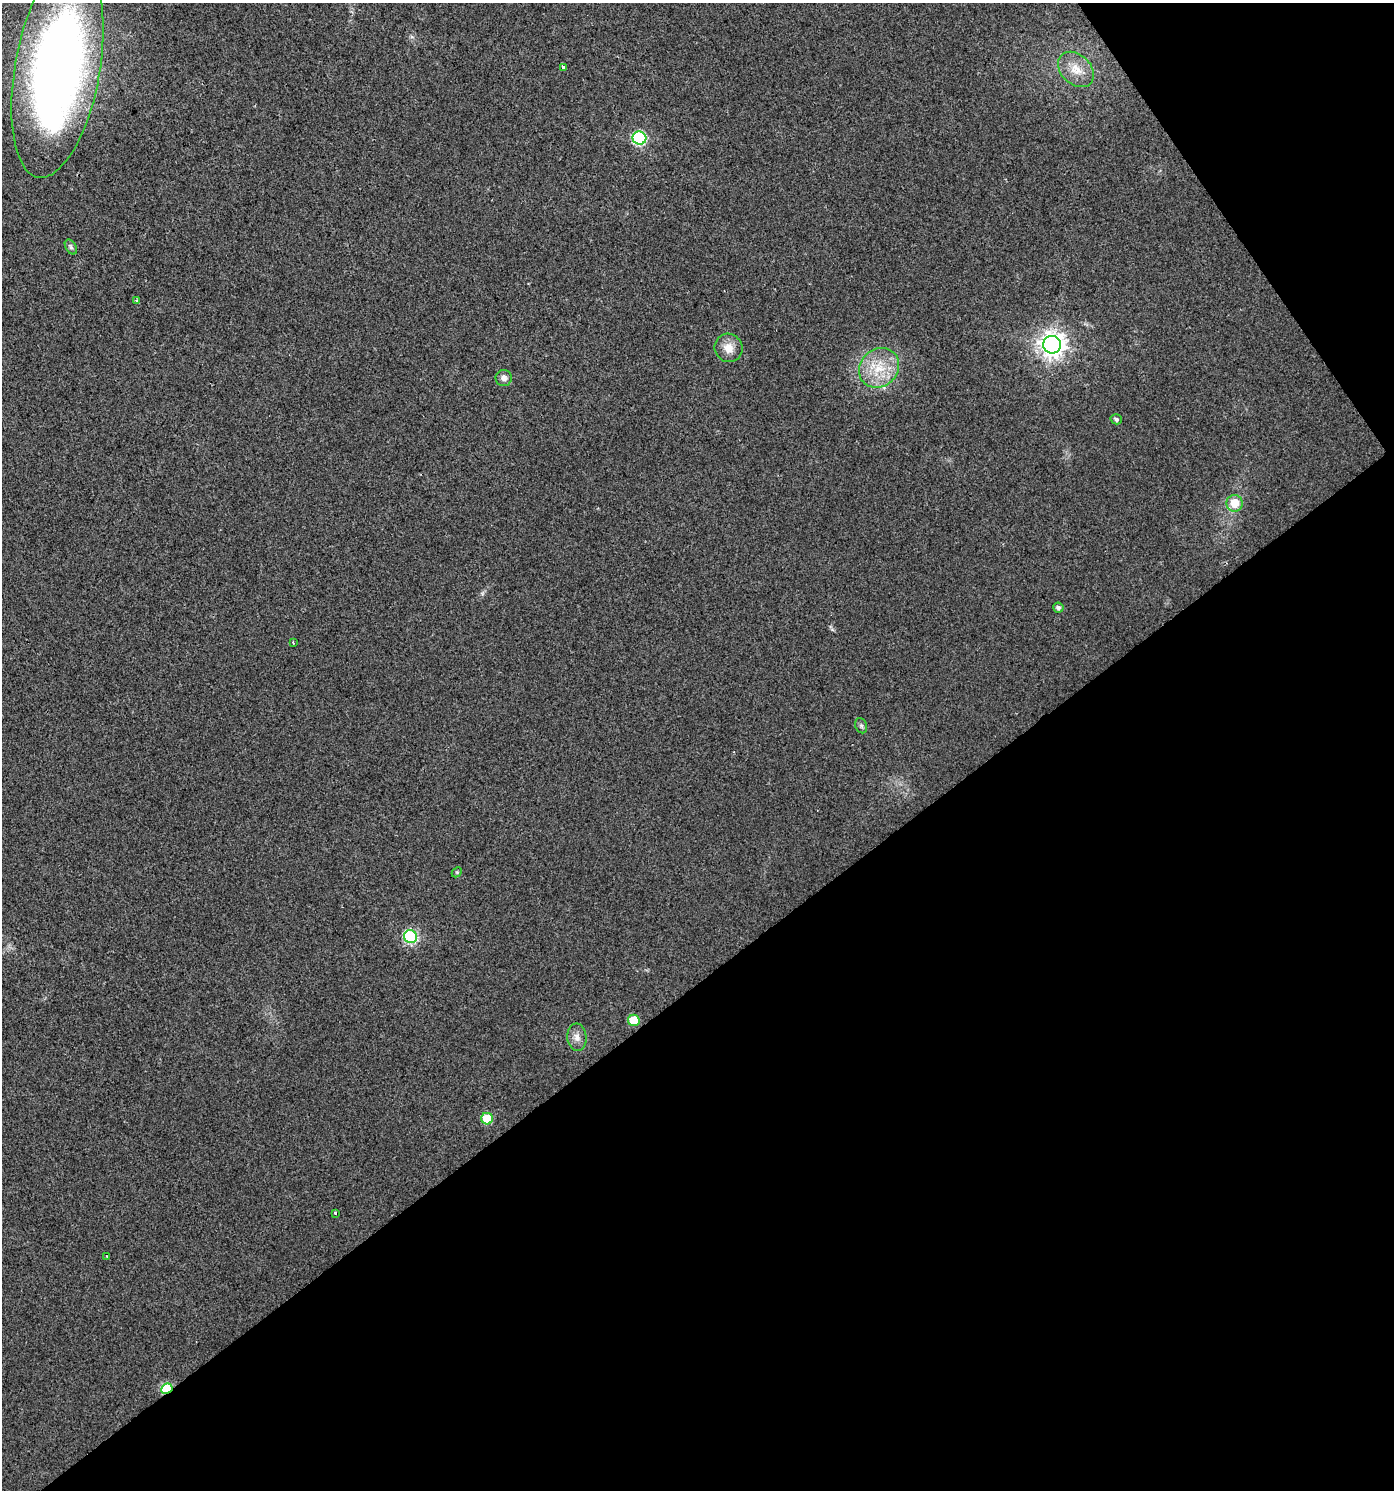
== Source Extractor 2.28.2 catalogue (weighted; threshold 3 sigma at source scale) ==
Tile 12 of 4 x 4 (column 4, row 3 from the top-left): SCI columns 4368-5759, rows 1489-2976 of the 5888 x 5956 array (HDU 1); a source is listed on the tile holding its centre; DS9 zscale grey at full resolution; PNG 1396 x 1492 px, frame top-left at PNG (2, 3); each listed source drawn as its Kron ellipse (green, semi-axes under 4 px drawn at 4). Shown black and unused: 38% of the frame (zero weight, under 2 of 3 exposures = <1% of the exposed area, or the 3 px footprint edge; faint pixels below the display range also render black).
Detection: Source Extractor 2.28.2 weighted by HDU 2 'WHT'; one run over the whole footprint, this tile lists its part. Background 0.0154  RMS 0.0057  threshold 0.0256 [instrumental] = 3 sigma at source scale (4.5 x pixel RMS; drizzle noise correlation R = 1.50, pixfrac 1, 0.0396/0.0396 arcsec/px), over >= 5 px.
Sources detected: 23; all 23 listed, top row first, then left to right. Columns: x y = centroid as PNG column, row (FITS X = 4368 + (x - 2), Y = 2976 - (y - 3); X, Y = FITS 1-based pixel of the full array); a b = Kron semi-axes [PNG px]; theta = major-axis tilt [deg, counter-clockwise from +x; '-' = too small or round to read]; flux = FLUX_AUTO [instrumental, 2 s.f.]
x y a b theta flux
564 67 4 3 - 5.1
57 69 110 42 80 490
1076 69 20 15 -44 9.9
639 138 7 6 - 71
71 247 8 5 -59 1.3
137 300 4 3 - 0.99
1052 345 9 9 - 540
728 348 14 13 - 6.6
879 368 21 18 41 18
504 378 8 8 - 2.6
1116 419 5 5 - 1.5
1235 503 8 8 - 10
1058 608 5 5 - 1.7
293 642 3 2 - 0.96
861 726 8 6 -69 1.2
457 872 6 4 45 0.76
411 937 6 6 - 70
634 1020 6 5 - 17
577 1037 13 9 -85 4
487 1119 6 5 - 19
335 1213 3 3 - 3.3
107 1257 4 3 - 1.5
167 1389 6 5 - 38
Overlapping masked pixels (flux is a lower limit): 1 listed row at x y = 167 1389